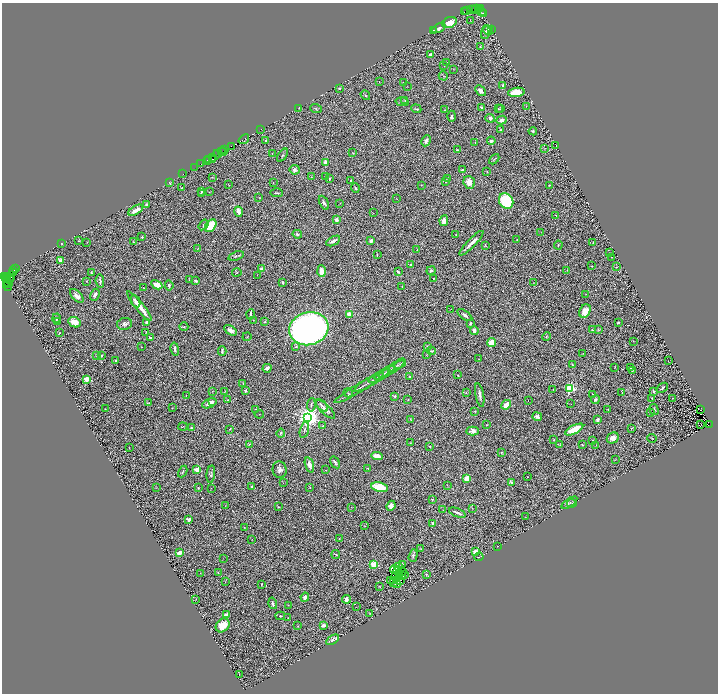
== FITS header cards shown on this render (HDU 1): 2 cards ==
NAXIS1  =                 1432
NAXIS2  =                 1383

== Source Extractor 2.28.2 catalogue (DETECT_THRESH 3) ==
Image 1432 x 1383 px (HDU 1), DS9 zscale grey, zoomed out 1/2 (1 PNG px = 2 x 2 image px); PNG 720 x 696 px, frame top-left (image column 1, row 1382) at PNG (2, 3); each listed source drawn as its Kron ellipse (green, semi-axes under 4 px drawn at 4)
Background 0.446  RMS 0.035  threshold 0.106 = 3 sigma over >= 5 px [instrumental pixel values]
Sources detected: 428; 59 cannot appear on this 1/2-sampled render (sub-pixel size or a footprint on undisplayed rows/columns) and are neither listed nor drawn; the other 369 listed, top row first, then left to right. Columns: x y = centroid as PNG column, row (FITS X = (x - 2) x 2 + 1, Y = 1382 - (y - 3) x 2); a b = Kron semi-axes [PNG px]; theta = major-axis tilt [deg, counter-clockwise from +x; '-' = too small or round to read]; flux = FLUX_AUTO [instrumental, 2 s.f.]
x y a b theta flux
471 9 4 3 - 66
476 9 4 2 - 110
478 9 4 2 - 350
481 9 2 2 - 63
467 10 4 1 - 11
464 12 2 1 - 76
482 12 2 1 - 9.6
483 13 2 2 - 50
470 20 2 1 - 2.5
449 22 7 5 18 93
439 28 7 4 27 20
433 30 3 2 - 4.3
488 30 5 4 - 20
492 30 3 2 - 3.5
486 32 7 3 69 20
480 47 2 2 - 4.2
430 54 3 2 - 15
447 62 2 2 - 2.9
444 66 2 2 - 2.1
453 69 2 1 - 2
443 76 5 3 - 7.3
379 82 2 1 - 1.6
403 83 3 2 - 5.8
503 85 2 2 - 18
407 86 2 1 - 1.9
339 88 3 2 - 5.8
480 91 6 3 -47 26
516 92 8 4 8 130
365 95 5 2 - 7.3
405 101 4 3 - 5.9
402 102 7 3 -11 7.8
526 106 2 2 - 2.8
299 108 2 1 - 2.3
482 108 4 2 - 14
316 109 6 4 -21 9.9
416 109 5 2 - 9.3
499 109 2 2 - 5.4
500 109 2 2 - 3.2
445 110 3 2 - 5.3
452 116 5 4 - 15
490 118 5 4 - 19
502 120 5 3 - 35
260 129 2 1 - 5.3
500 130 3 2 - 6.7
533 131 4 4 - 10
244 139 6 2 36 86
266 140 3 3 - 8.7
426 141 6 3 63 27
491 141 4 4 - 15
475 142 2 1 - 3.6
556 145 2 1 - 2.2
231 146 4 1 - 55
544 148 2 1 - 1.6
225 150 2 1 - 82
457 150 4 2 - 5.3
221 152 3 2 - 55
224 152 2 1 - 61
272 153 2 2 - 3.2
353 153 4 2 - 4.5
217 154 4 2 - 54
283 155 7 3 54 10
213 157 3 2 - 22
209 159 2 2 - 47
212 159 2 1 - 35
494 159 6 2 45 6.2
207 160 2 1 - 23
325 162 3 3 - 48
201 164 3 2 - 39
195 167 3 2 - 55
295 170 5 5 - 28
462 170 3 2 - 7.1
487 172 3 2 - 3.3
183 174 2 1 - 42
212 177 3 2 - 3.1
311 177 2 1 - 1.8
326 177 3 2 - 5.7
448 178 3 2 - 4.8
329 179 3 2 - 6
351 180 2 2 - 9.9
446 182 3 3 - 6.5
469 182 6 5 - 59
170 183 4 2 - 5.9
273 183 2 1 - 2.8
229 185 3 1 - 2.7
421 185 3 1 - 3.9
549 185 2 2 - 4.5
181 188 2 1 - 3.1
355 188 5 3 - 6.7
202 191 2 2 - 5.9
209 192 2 2 - 2.8
277 193 6 3 -1 9.2
201 194 3 2 - 8.1
259 197 3 2 - 3
397 199 2 2 - 2.3
506 201 8 7 - 410
324 203 7 3 -62 16
340 203 2 1 - 2.3
146 205 3 3 - 13
136 210 8 3 32 67
239 212 5 3 - 46
373 213 2 1 - 1.3
556 215 3 2 - 4.8
336 220 3 2 - 41
444 221 5 4 - 30
204 225 6 3 55 11
211 226 7 5 53 250
541 232 3 2 - 2.7
297 234 4 3 - 15
455 235 2 2 - 2.6
142 237 3 2 - 8.1
517 239 2 2 - 2.6
79 241 2 2 - 3.5
333 241 7 3 30 23
371 241 4 3 - 23
87 242 3 1 - 2.7
133 242 3 2 - 4
593 242 2 2 - 2.6
62 243 3 3 - 4.2
471 243 16 3 46 47
485 245 4 3 - 4.4
558 245 4 2 - 7.3
198 248 2 2 - 3.2
417 250 2 1 - 3.8
610 253 2 1 - 2.2
377 255 2 1 - 3.6
236 256 8 3 19 11
611 257 3 2 - 3.7
60 260 2 2 - 120
411 265 2 2 - 8.3
592 266 2 1 - 3.7
616 267 3 2 - 3.8
261 268 4 2 - 16
16 269 2 1 - 20
13 270 2 1 - 5.1
567 270 2 2 - 4
321 271 6 3 -87 77
398 271 3 2 - 12
431 271 4 4 - 17
237 272 5 2 - 4.8
12 273 4 1 - 40
91 273 3 2 - 9.3
257 275 2 1 - 1.4
5 276 2 1 - 180
11 277 4 2 - 160
6 278 2 1 - 150
433 278 2 2 - 5.6
7 279 2 1 - 420
9 279 2 1 - 550
189 280 2 2 - 2.6
86 281 4 2 - 4
100 281 7 2 -84 17
196 281 3 2 - 19
283 282 3 2 - 10
6 283 3 2 - 75
8 283 2 1 - 230
533 283 2 1 - 1.9
157 285 6 4 -28 45
169 285 5 3 - 11
7 286 5 2 - 130
402 287 2 2 - 2.6
144 288 3 2 - 2.9
586 294 3 2 - 1.8
95 295 6 3 63 33
77 296 8 5 -45 40
135 301 6 3 -64 23
139 306 18 3 -51 110
451 309 2 1 - 1.7
585 311 7 5 58 58
251 314 5 2 - 17
349 314 3 2 - 220
465 315 9 3 -35 19
56 318 5 2 - 13
253 320 2 1 - 2.8
57 322 4 3 - 7.3
74 322 7 5 -26 76
265 322 4 3 - 7.6
146 323 3 2 - 20
470 323 2 2 - 41
618 323 2 2 - 12
124 324 7 6 - 23
184 327 4 4 - 7.5
309 329 20 16 15 3600
592 329 2 2 - 5.5
231 330 7 3 -31 46
599 330 3 2 - 3.4
474 331 4 3 - 37
146 332 3 2 - 2.9
59 333 2 1 - 4
150 337 4 3 - 11
247 337 4 2 - 3.5
546 337 4 2 - 5.9
633 341 2 1 - 1.6
492 343 4 4 - 100
428 346 4 2 - 4.6
141 347 2 1 - 2.3
296 347 4 3 - 9.5
175 349 6 3 -77 23
222 351 4 2 - 12
431 351 4 3 - 7.6
583 353 3 2 - 4
427 354 3 2 - 3.7
96 355 3 2 - 6.8
102 355 2 2 - 7.3
479 359 2 2 - 2.8
116 361 2 2 - 6.9
668 361 2 1 - 1.3
400 364 6 2 36 6.6
572 364 3 2 - 3.8
397 366 9 2 28 9.6
615 367 2 1 - 2.4
267 368 4 2 - 17
631 368 4 2 - 6.8
391 369 15 2 30 17
632 370 2 2 - 2
384 373 11 2 31 14
458 375 2 1 - 3.4
379 376 12 3 28 14
409 376 3 2 - 3.8
86 379 3 2 - 210
372 381 20 2 31 18
243 384 4 2 - 3
359 388 29 2 31 28
570 388 3 3 - 920
662 388 6 2 36 9.3
553 390 3 2 - 3
212 391 3 2 - 3.1
225 391 2 1 - 2.4
245 391 3 3 - 9.2
653 391 3 3 - 11
348 393 5 2 - 4.1
466 393 3 2 - 3.3
622 393 3 2 - 3.8
592 394 2 2 - 10
186 395 2 1 - 3.1
480 395 12 3 -79 32
395 396 4 3 - 8.4
652 398 3 2 - 6
672 398 2 1 - 2.9
408 399 2 1 - 3.4
595 399 4 3 - 11
228 400 3 2 - 5.4
213 401 3 2 - 5.5
528 401 2 1 - 2.6
149 403 3 2 - 4.9
209 403 7 4 23 40
571 404 2 1 - 1.8
311 405 7 2 83 7.7
506 405 5 3 - 79
322 406 7 4 -47 17
172 408 2 1 - 3.6
105 409 3 2 - 3.1
256 409 4 2 - 3.8
325 409 12 4 -44 40
608 409 3 2 - 4.4
654 410 6 4 -75 9.6
701 410 2 1 - 3.1
475 411 2 2 - 5.1
650 413 3 3 - 3.9
259 414 4 2 - 3.3
308 417 4 4 - 7100
537 417 5 3 - 28
411 419 3 2 - 5.1
597 420 3 2 - 20
709 424 3 2 - 140
487 425 3 2 - 3.9
701 425 3 1 - 6.9
323 426 2 2 - 2.8
183 427 4 1 - 3.4
191 428 4 3 - 7.2
631 428 3 2 - 3.7
230 429 3 2 - 5
304 430 8 3 76 11
574 430 10 4 27 150
473 431 6 4 3 28
281 433 4 3 - 9.6
613 438 6 5 - 40
652 438 4 2 - 5
554 440 2 2 - 4.9
592 441 4 3 - 6.9
411 443 3 2 - 3.1
250 444 4 1 - 2.5
582 444 2 2 - 3.8
560 445 3 1 - 2.3
596 445 2 1 - 1.7
429 446 4 2 - 5.9
129 448 2 1 - 2.1
501 452 3 2 - 3.4
377 456 6 4 -6 54
615 459 2 2 - 2.2
335 462 6 2 -57 16
309 465 8 4 -72 51
368 469 4 3 - 6.3
197 470 3 2 - 220
280 470 8 7 - 28
325 470 3 2 - 2.9
183 472 6 3 64 7.9
211 474 9 3 83 12
528 477 2 1 - 1.8
467 478 4 3 - 97
511 482 3 2 - 12
283 483 2 2 - 2
447 485 3 2 - 2.6
252 486 3 2 - 7.4
156 487 2 2 - 1.9
380 487 8 4 -12 250
198 488 3 2 - 5.7
211 488 2 1 - 1.8
310 488 2 1 - 3.1
433 499 4 3 - 4.8
569 503 9 4 34 13
572 503 4 3 - 6.6
225 506 2 1 - 2.1
391 506 5 4 - 37
278 507 3 3 - 4.3
351 507 2 2 - 2.9
472 508 3 2 - 3
443 510 2 2 - 2.9
457 513 9 2 -22 20
526 517 2 1 - 1.8
189 519 2 2 - 110
433 523 3 3 - 19
365 526 3 2 - 3.7
244 527 2 1 - 2
339 538 2 2 - 3.1
252 540 2 1 - 1.7
498 546 2 1 - 3
421 549 3 3 - 4.5
476 552 4 3 - 77
179 553 3 2 - 62
336 555 4 2 - 8.7
413 556 6 3 73 12
479 557 4 2 - 5.5
224 558 3 2 - 3
374 564 3 3 - 380
403 564 2 1 - 2.3
398 567 2 1 - 4.9
394 570 4 2 - 2.2
397 570 2 1 - 1.4
218 572 2 1 - 2.4
402 572 2 1 - 8.1
200 573 2 1 - 1.7
400 573 3 1 - 3.7
426 574 4 3 - 7
402 575 2 1 - 0.7
404 575 2 2 - 2.4
395 576 2 1 - 0.87
390 580 2 1 - 1.5
393 580 3 2 - 5.8
401 580 2 1 - 3.1
225 581 3 2 - 3.5
393 582 2 1 - 0.068
261 584 2 2 - 5.9
396 584 4 1 - 4
379 587 2 1 - 3.3
305 597 4 4 - 21
196 599 2 1 - 2.3
346 599 4 3 - 36
273 603 6 2 -75 15
288 605 3 1 - 2.3
356 607 2 1 - 2.4
369 613 2 2 - 3.2
226 615 3 3 - 37
280 616 5 3 - 6.3
288 618 3 2 - 4.6
223 625 7 6 - 120
323 625 4 3 - 23
298 626 3 2 - 3.6
333 640 7 3 32 21
239 674 3 1 - 2.5
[59 sub-pixel or undisplayed-footprint detections neither listed nor drawn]